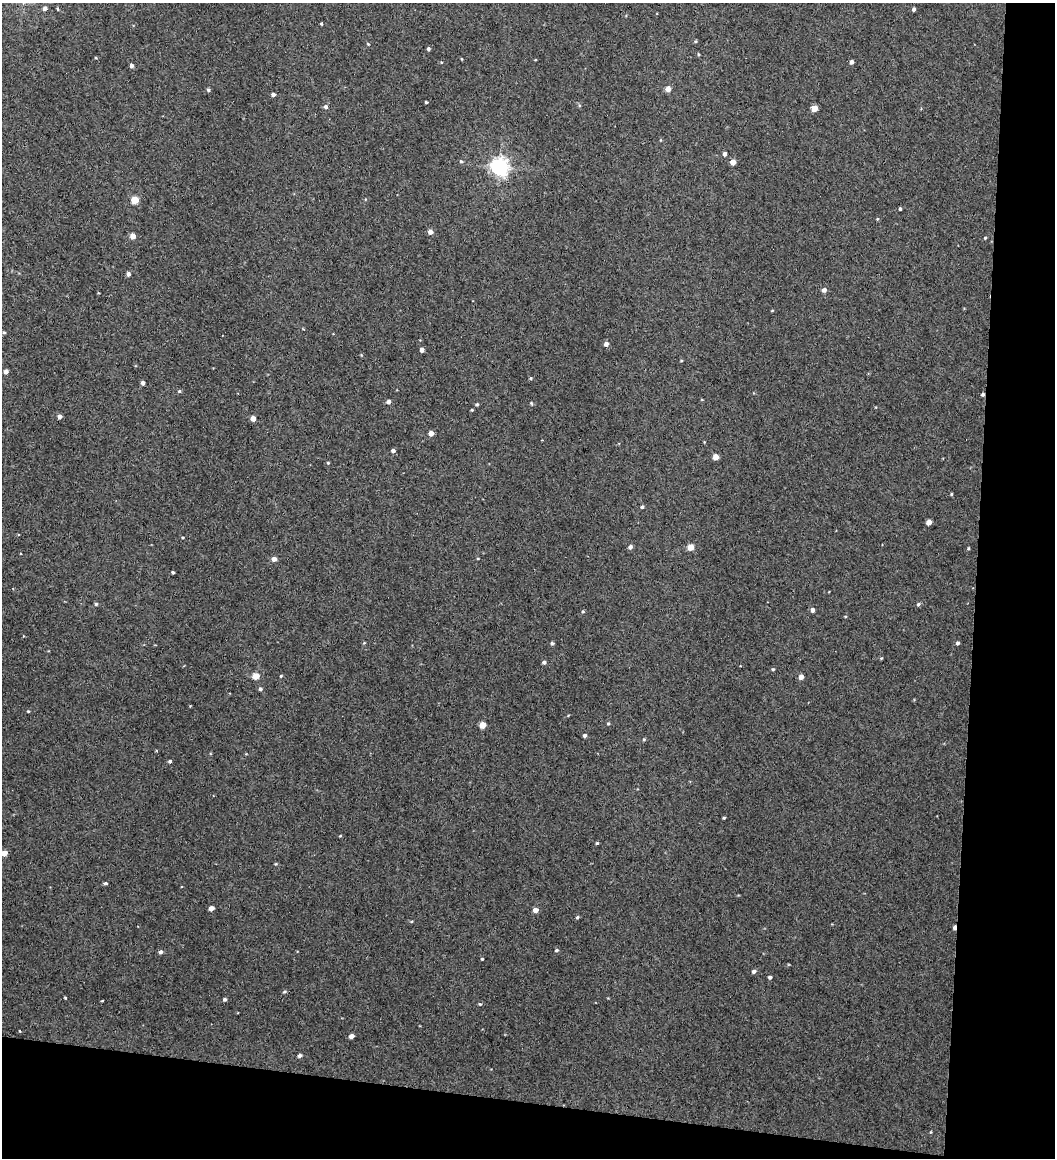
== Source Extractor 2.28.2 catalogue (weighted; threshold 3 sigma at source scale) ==
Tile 4 of 2 x 2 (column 2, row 2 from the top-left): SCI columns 1123-2175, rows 1-1156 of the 2265 x 2311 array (HDU 1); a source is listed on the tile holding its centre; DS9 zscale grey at full resolution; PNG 1057 x 1160 px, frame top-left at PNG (2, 3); no overlay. Shown black and unused: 12% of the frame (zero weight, under 2 of 3 exposures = <1% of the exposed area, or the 3 px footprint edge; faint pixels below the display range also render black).
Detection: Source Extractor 2.28.2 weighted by HDU 2 'WHT'; one run over the whole footprint, this tile lists its part. Background 0.0372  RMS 0.74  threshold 3.32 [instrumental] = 3 sigma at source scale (4.5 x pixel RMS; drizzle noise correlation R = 1.50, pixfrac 1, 0.05/0.05 arcsec/px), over >= 5 px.
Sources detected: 99; all 99 listed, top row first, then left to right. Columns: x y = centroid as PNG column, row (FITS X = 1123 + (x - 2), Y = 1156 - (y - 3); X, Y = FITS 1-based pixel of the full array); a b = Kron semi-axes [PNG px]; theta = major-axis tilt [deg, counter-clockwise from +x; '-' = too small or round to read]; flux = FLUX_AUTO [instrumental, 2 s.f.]
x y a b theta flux
45 8 5 5 - 220
58 9 5 3 - 80
914 9 4 3 - 180
321 24 3 3 - 77
695 41 5 3 - 69
368 44 4 3 - 75
428 49 3 3 - 160
698 54 5 3 - 62
96 58 4 3 - 60
851 62 4 4 - 230
131 65 4 4 - 220
668 89 4 4 - 620
208 90 5 4 - 130
273 94 4 4 - 220
426 102 3 3 - 100
326 107 5 5 - 210
814 108 5 4 - 1000
724 154 4 4 - 260
461 161 5 4 - 85
733 162 4 4 - 690
499 167 6 6 - 32000
135 200 5 5 - 1700
900 209 3 3 - 100
877 219 4 4 - 66
430 232 4 4 - 440
133 236 4 4 - 740
985 238 4 3 - 73
128 274 5 4 - 240
824 290 5 4 - 270
772 311 4 3 - 52
4 332 5 4 - 93
606 344 4 4 - 320
422 350 4 4 - 340
6 372 4 4 - 310
531 378 4 4 - 74
143 383 4 4 - 250
179 391 5 5 - 100
983 394 4 4 - 130
388 402 5 4 - 230
531 403 5 3 - 66
477 404 4 3 - 110
472 410 3 3 - 66
60 417 4 4 - 280
253 418 4 4 - 550
431 433 4 4 - 520
393 451 4 4 - 190
716 457 4 4 - 780
328 463 4 4 - 63
951 494 4 3 - 71
642 507 4 4 - 100
929 522 4 4 - 560
630 547 5 4 - 230
691 547 4 4 - 950
968 548 4 3 - 75
274 559 5 5 - 360
173 572 3 3 - 100
96 604 4 4 - 100
918 604 5 5 - 120
812 610 5 4 - 240
583 611 4 4 - 81
845 616 4 3 - 56
552 643 4 4 - 130
958 643 4 3 - 170
881 658 4 3 - 65
544 662 4 4 - 170
773 669 4 3 - 90
255 676 5 4 - 1300
281 676 4 3 - 66
801 677 4 4 - 470
260 689 4 4 - 150
28 711 3 3 - 73
608 723 4 4 - 82
482 725 5 4 - 1000
585 735 4 4 - 170
644 739 4 4 - 83
170 761 4 3 - 130
724 818 3 2 - 72
340 836 5 3 - 56
597 843 3 3 - 81
4 853 5 4 - 890
105 883 5 3 - 110
211 908 4 4 - 440
535 910 4 4 - 450
577 917 4 4 - 96
954 927 5 3 - 270
556 950 5 4 - 120
161 952 5 4 - 180
482 959 3 3 - 87
754 971 5 4 - 180
770 977 4 4 - 130
284 992 5 4 - 97
65 998 3 2 - 66
224 999 4 4 - 140
102 1001 3 2 - 61
480 1004 4 4 - 92
20 1031 3 3 - 170
351 1036 4 4 - 390
299 1055 4 4 - 200
931 1132 5 3 - 58
Overlapping masked pixels (flux is a lower limit): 2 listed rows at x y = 983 394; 954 927
Isophote crosses this tile's border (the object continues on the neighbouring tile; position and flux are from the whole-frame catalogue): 1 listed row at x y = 4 853